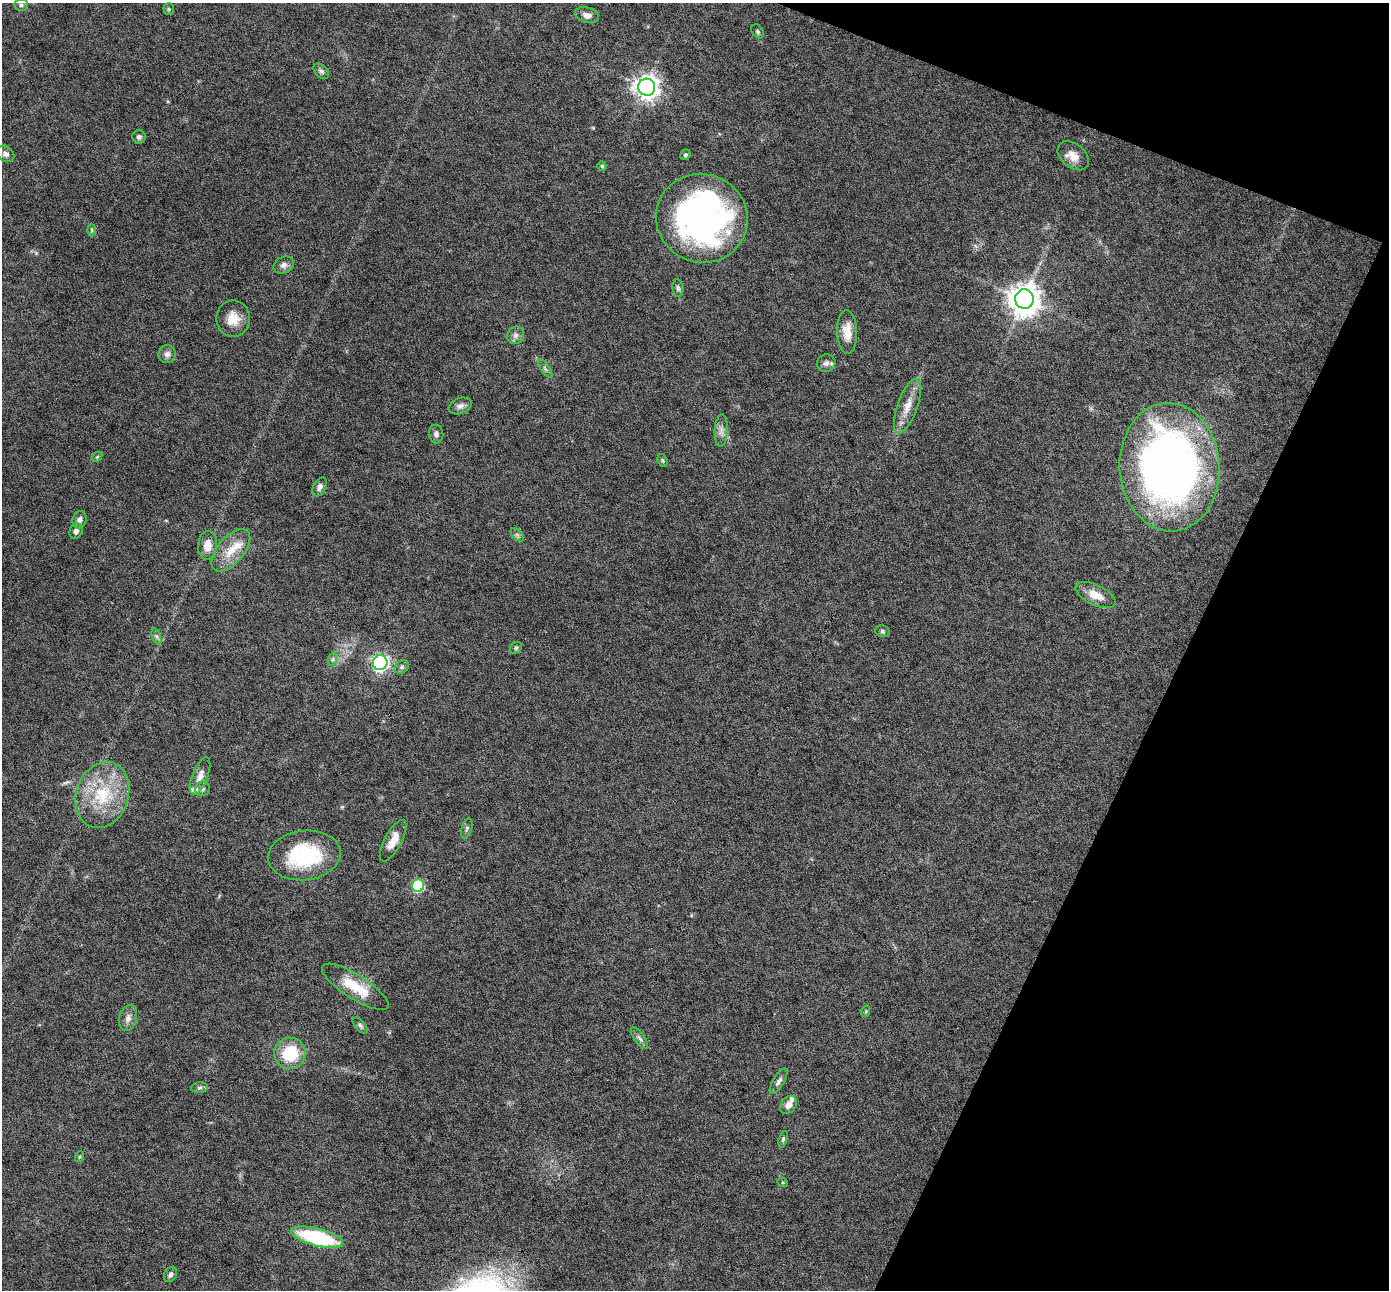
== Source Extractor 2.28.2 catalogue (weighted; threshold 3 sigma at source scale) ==
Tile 8 of 4 x 4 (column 4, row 2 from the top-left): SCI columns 4162-5548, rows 2848-4135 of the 5548 x 5559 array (HDU 1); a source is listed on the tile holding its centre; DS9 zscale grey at full resolution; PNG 1391 x 1292 px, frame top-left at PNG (2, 3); each listed source drawn as its Kron ellipse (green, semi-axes under 4 px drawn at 4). Shown black and unused: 19% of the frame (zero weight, under 4 of 8 exposures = <1% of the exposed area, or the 3 px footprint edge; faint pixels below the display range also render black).
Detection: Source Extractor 2.28.2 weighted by HDU 2 'WHT'; one run over the whole footprint, this tile lists its part. Background 0.0825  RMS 0.0066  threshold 0.027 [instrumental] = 3 sigma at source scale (4.09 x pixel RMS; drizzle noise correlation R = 1.36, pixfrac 0.8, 0.05/0.05 arcsec/px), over >= 5 px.
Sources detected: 68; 2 inside a brighter object's white glare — neither listed nor drawn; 3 inside a brighter listed object's ellipse — not listed separately; the other 63 listed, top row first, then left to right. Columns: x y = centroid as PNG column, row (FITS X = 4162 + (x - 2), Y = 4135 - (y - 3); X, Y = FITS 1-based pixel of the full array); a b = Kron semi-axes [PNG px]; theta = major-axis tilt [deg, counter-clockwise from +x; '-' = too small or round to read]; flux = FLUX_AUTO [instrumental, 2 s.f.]
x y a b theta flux
21 5 7 5 1 1.3
169 9 5 5 - 0.91
587 15 12 7 -15 3.5
758 31 8 5 -52 1.3
321 71 9 6 -45 1.9
647 87 8 8 - 550
139 137 7 6 - 1.8
5 154 9 7 -35 2.4
685 155 5 5 - 1.1
1073 156 17 12 -39 6.8
602 166 4 4 - 0.88
702 218 46 44 -21 180
92 230 6 4 -89 0.88
284 265 10 8 26 2.9
678 288 9 5 -82 1.4
1024 299 10 9 - 1000
233 319 18 16 -90 9.6
847 332 22 10 -88 8.4
515 335 9 8 - 2.6
167 354 9 8 - 2.9
826 363 9 8 - 2.6
545 369 11 3 -55 1.1
460 406 12 7 21 2.8
907 406 29 10 70 9
721 431 16 6 87 3.3
436 434 9 7 -84 2
97 457 6 4 45 0.75
663 460 6 5 - 0.98
1170 467 64 50 -86 370
320 487 10 6 62 2.5
79 520 9 7 77 3
76 531 8 6 67 2.7
517 535 8 5 -45 1.4
208 545 14 9 85 7.4
231 550 25 13 49 13
1096 595 22 10 -25 8.9
882 631 7 5 -15 1.3
157 636 8 4 -71 1.3
516 648 6 5 - 1.1
333 659 7 4 72 1.2
380 663 7 7 - 200
402 667 8 5 41 1.4
200 776 20 7 68 5.4
203 789 7 7 - 1.8
102 795 34 26 71 35
467 828 10 5 73 1.4
393 841 23 8 62 7.7
304 855 36 24 6 49
418 886 6 6 - 51
355 987 39 12 -33 19
866 1011 6 3 72 0.55
128 1018 13 9 74 3.5
360 1026 10 5 -48 1.4
639 1038 13 5 -54 2
290 1053 16 15 - 26
779 1081 14 5 59 2.5
199 1088 8 5 7 1.4
788 1105 10 7 55 4.4
783 1139 8 4 72 1.1
79 1157 5 3 - 0.59
783 1183 5 3 - 0.62
317 1237 27 8 -14 61
170 1275 8 6 59 1.9